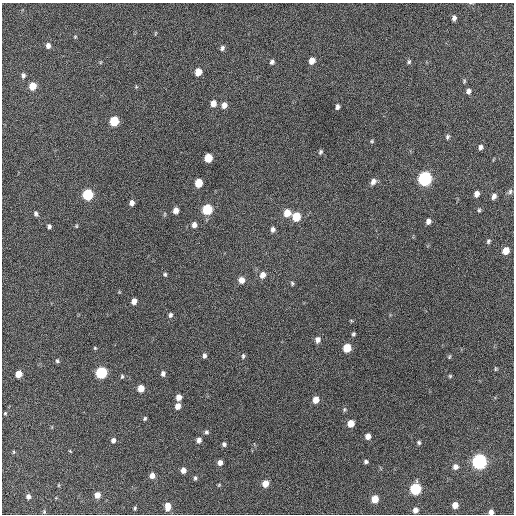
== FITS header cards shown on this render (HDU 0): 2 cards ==
NAXIS1  =                  512 / Axis length
NAXIS2  =                  512 / Axis length

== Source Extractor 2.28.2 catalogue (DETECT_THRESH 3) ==
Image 512 x 512 px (HDU 0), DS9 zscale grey, 1 PNG px = 1 image px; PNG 516 x 516 px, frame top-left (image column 1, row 512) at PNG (2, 3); no overlay
Background 186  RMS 13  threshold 40.3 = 3 sigma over >= 5 px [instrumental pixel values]
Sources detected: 98; all 98 listed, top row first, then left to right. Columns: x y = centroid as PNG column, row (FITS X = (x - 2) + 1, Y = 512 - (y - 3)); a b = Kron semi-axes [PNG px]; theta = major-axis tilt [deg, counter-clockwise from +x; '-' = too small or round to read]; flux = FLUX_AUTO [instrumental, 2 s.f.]
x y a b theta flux
454 18 5 4 - 2800
75 37 4 4 - 840
48 46 6 5 - 3700
222 48 6 5 - 2200
312 61 6 5 - 7200
272 62 6 5 - 2400
409 62 6 5 - 1600
198 72 6 5 - 11000
23 75 7 5 -80 2400
464 81 6 5 - 1200
32 86 6 5 - 15000
136 87 5 4 - 960
468 91 6 5 - 3300
213 103 7 6 - 6900
224 105 7 6 - 5100
337 107 5 4 - 2400
114 121 6 6 - 34000
447 137 6 5 - 1700
372 141 5 5 - 1100
481 147 6 5 - 2600
320 152 6 4 63 1600
208 158 6 5 - 18000
425 179 7 6 - 190000
373 181 8 6 58 4300
199 183 6 5 - 19000
510 192 8 6 68 2200
88 194 6 6 - 59000
477 194 6 5 - 4300
494 196 7 5 75 3800
132 203 5 4 - 4100
207 209 6 6 - 46000
479 210 5 4 - 1300
176 211 5 5 - 5700
287 213 7 6 - 13000
36 214 6 5 - 2000
296 217 6 6 - 24000
428 221 5 4 - 3900
194 225 6 6 - 4300
49 226 5 4 - 2100
76 226 5 4 - 940
273 229 6 5 - 2700
488 241 7 5 70 1700
506 251 6 5 - 12000
165 274 5 4 - 1300
263 275 7 6 - 6100
241 280 7 6 - 6700
292 283 5 4 - 1200
134 301 5 5 - 5400
170 315 6 5 - 2200
353 334 5 4 - 1300
318 340 7 6 - 4400
95 348 5 4 - 930
347 348 6 5 - 22000
204 355 6 4 90 2400
243 356 7 4 -90 1500
449 357 6 3 59 930
57 361 6 5 - 1600
496 369 5 4 - 1000
101 372 6 6 - 78000
18 374 5 5 - 10000
163 374 6 5 - 3000
122 376 6 4 75 1500
450 376 5 5 - 1100
141 388 6 5 - 10000
179 397 6 5 - 6000
316 400 6 5 - 8900
178 406 6 5 - 6200
344 409 6 5 - 1400
5 413 5 4 - 1000
145 418 5 4 - 1300
351 423 6 5 - 13000
206 432 5 5 - 1800
368 436 6 5 - 5800
113 440 6 5 - 3100
199 440 6 5 - 3600
419 442 5 4 - 1600
224 444 5 5 - 2200
70 451 5 3 - 680
13 452 5 3 - 900
366 462 5 4 - 2000
479 462 7 6 - 240000
220 463 6 5 - 3700
455 467 6 6 - 4400
183 470 5 4 - 5100
152 475 6 5 - 5600
195 478 5 4 - 1500
265 483 6 5 - 10000
219 485 5 4 - 940
415 489 6 6 - 77000
97 495 6 5 - 7500
28 496 5 5 - 3300
375 499 6 5 - 14000
455 505 5 5 - 7900
168 506 8 6 87 7600
135 508 5 4 - 1100
415 510 5 5 - 4600
44 512 5 4 - 1000
491 512 4 4 - 4000
At the frame edge (FLAGS 8, measured only in part): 1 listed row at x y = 491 512